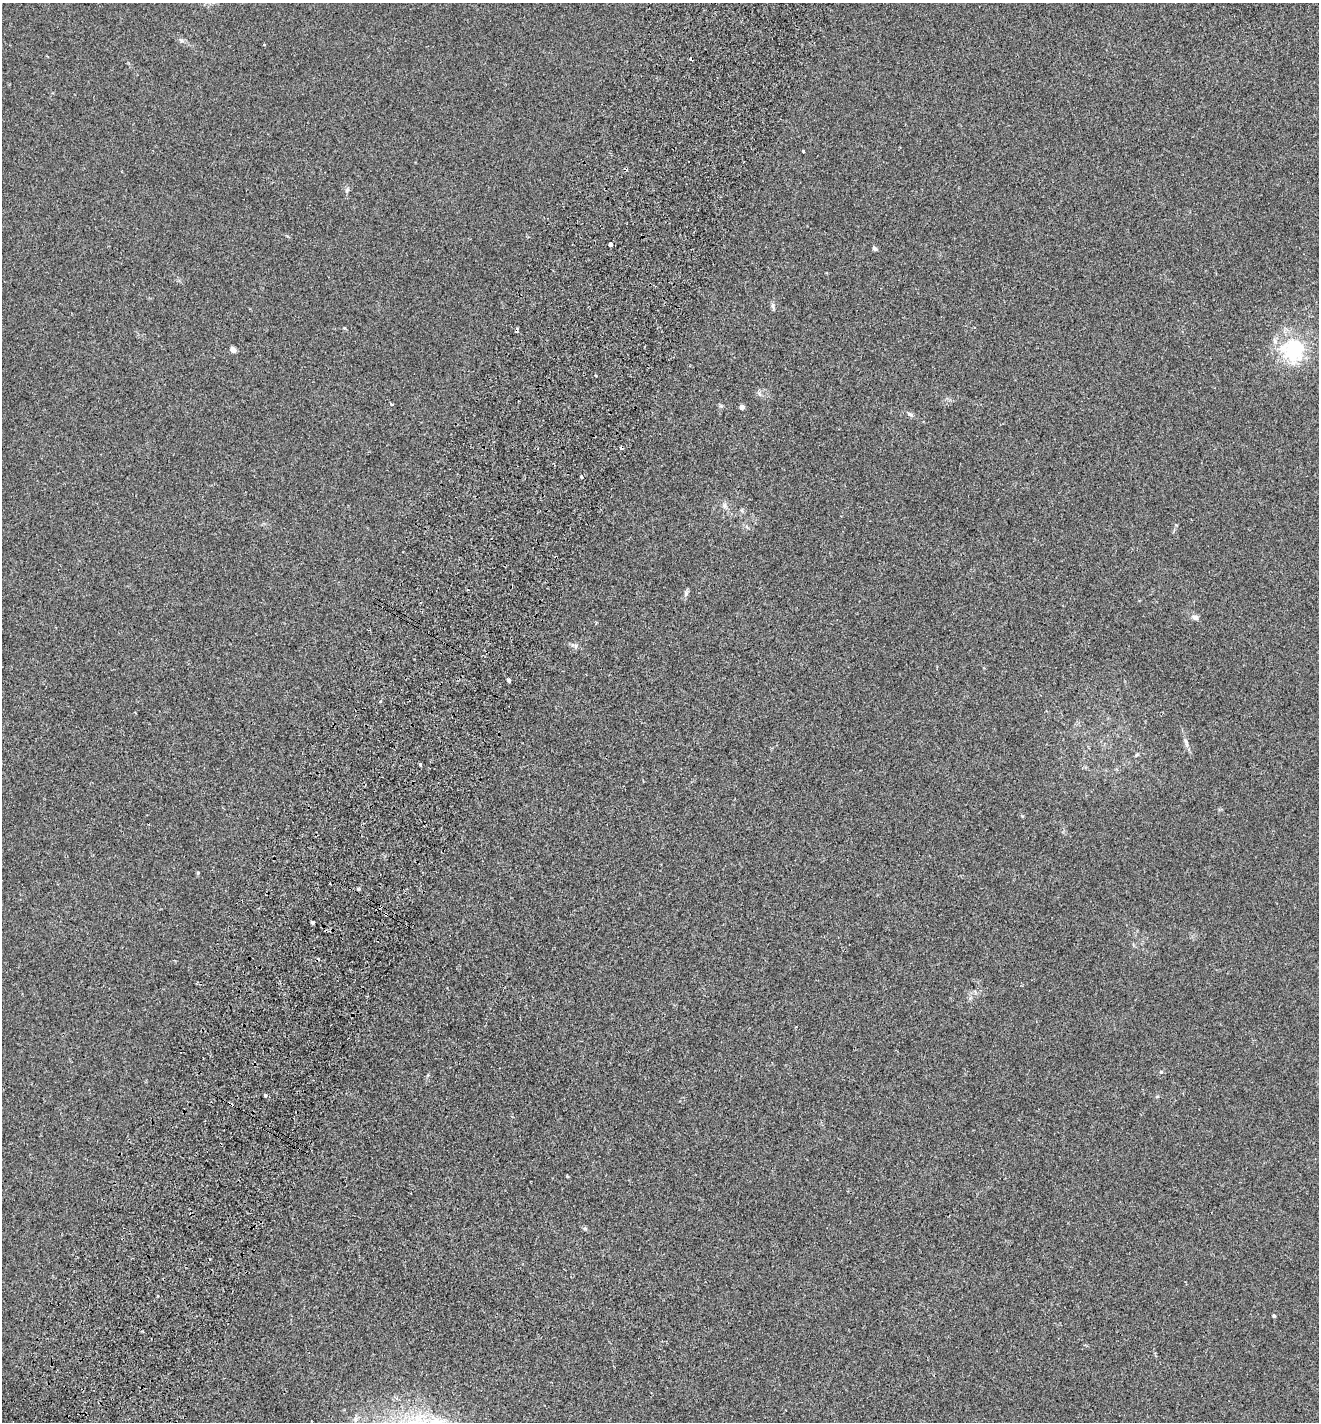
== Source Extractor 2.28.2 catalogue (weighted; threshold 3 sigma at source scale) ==
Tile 7 of 4 x 4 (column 3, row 2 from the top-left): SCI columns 2836-4152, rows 2876-4295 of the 5803 x 5747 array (HDU 1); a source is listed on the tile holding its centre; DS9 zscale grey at full resolution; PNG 1321 x 1424 px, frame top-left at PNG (2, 3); no overlay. Shown black and unused: <1% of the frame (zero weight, under 2 of 3 exposures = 3% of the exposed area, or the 3 px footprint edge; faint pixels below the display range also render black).
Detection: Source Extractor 2.28.2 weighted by HDU 2 'WHT'; one run over the whole footprint, this tile lists its part. Background 0.0531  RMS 0.0077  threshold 0.0346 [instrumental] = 3 sigma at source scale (4.5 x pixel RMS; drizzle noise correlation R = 1.50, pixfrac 1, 0.05/0.05 arcsec/px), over >= 5 px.
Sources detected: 33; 6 cosmic-ray / hot-pixel residue — not listed; the other 27 listed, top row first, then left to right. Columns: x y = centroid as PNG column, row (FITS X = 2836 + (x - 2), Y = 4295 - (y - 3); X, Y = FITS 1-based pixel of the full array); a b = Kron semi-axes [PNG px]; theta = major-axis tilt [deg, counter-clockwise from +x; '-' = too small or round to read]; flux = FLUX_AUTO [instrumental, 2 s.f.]
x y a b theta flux
264 44 4 3 - 0.58
803 151 3 3 - 1.3
347 190 7 4 45 1.3
610 244 4 3 - 19
875 248 5 4 - 1.6
773 306 9 4 -81 1.5
233 350 4 4 - 6
1293 350 34 32 -76 47
391 404 3 3 - 1.4
742 407 4 4 - 4.7
909 414 7 5 -27 1.7
581 477 4 3 - 1.3
724 506 9 5 84 2.2
686 594 9 5 67 1.8
1195 617 11 6 -26 2.7
576 646 7 4 89 1.3
509 680 4 3 - 4.6
1186 742 14 6 -69 3.2
1137 755 6 4 30 1
420 765 3 3 - 1.1
358 889 3 3 - 2.2
386 914 4 3 - 3.1
312 922 3 3 - 4.2
265 1095 4 4 - 1.5
585 1229 6 4 -19 1.1
1274 1316 4 3 - 1.3
355 1419 7 4 71 1.7
Overlapping masked pixels (flux is a lower limit): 1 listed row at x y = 386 914